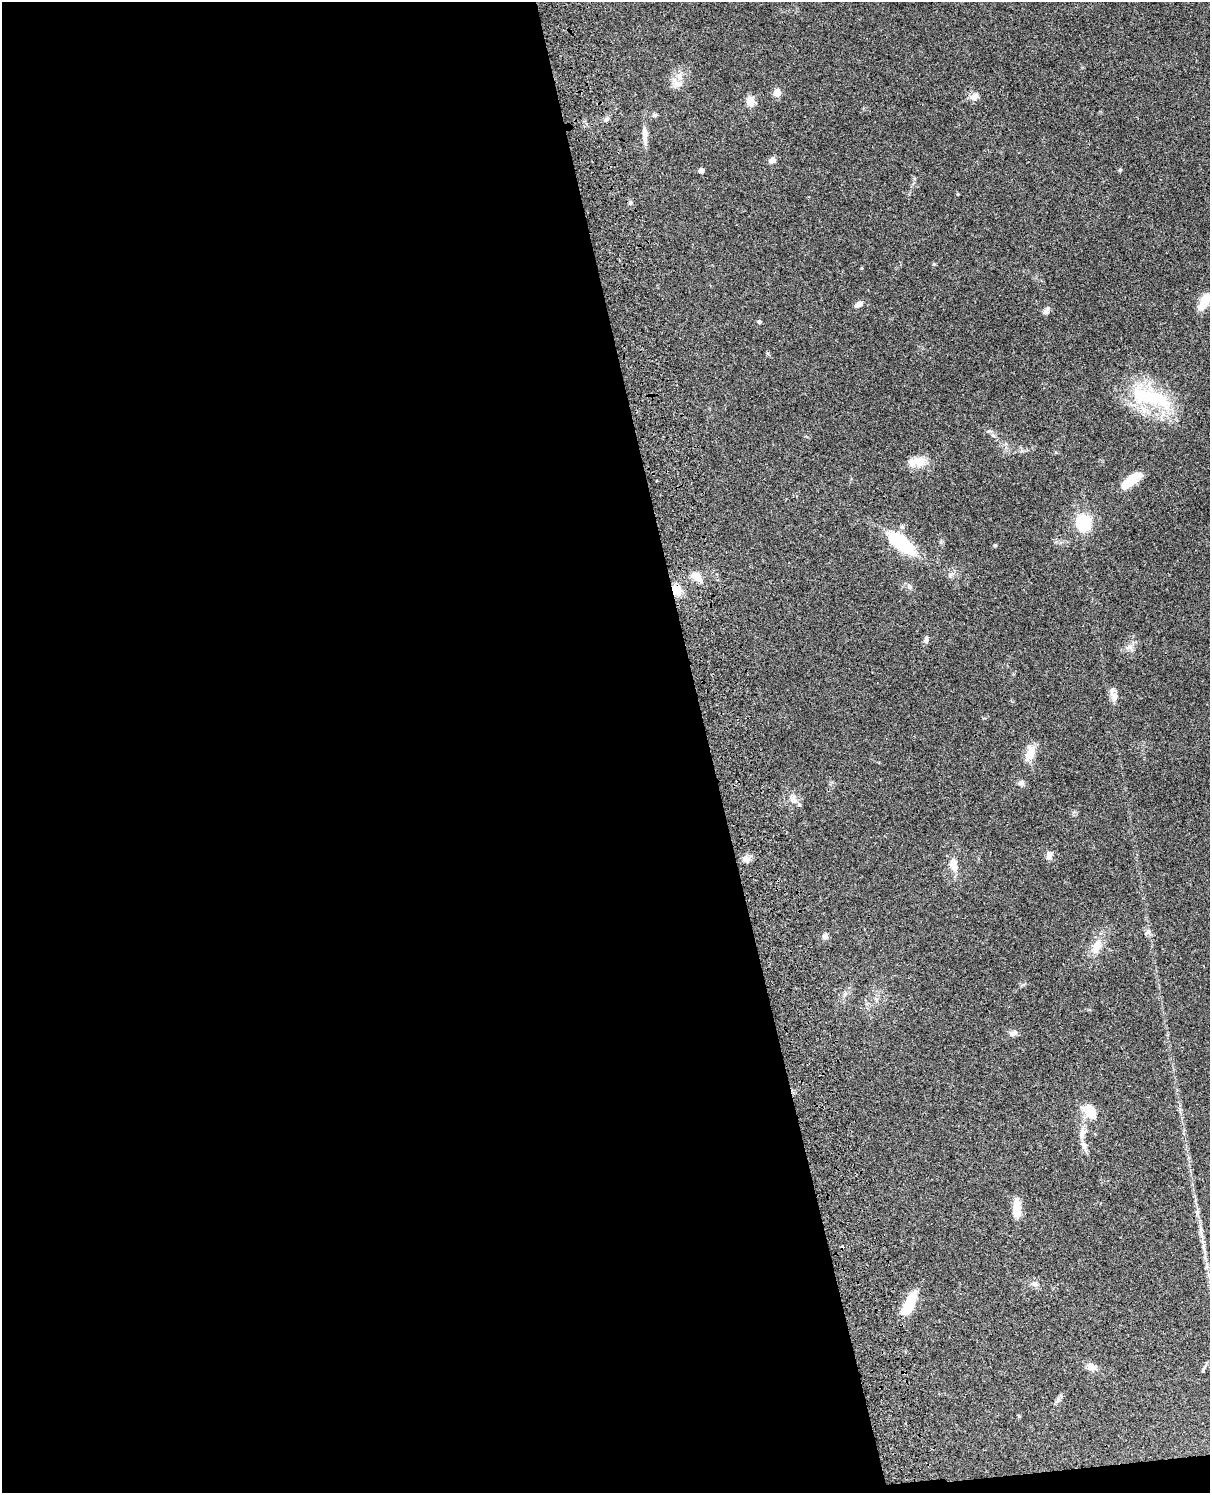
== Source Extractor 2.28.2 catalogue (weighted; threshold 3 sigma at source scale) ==
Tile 9 of 4 x 3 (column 1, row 3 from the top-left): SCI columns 121-1328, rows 284-1774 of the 5072 x 4926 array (HDU 1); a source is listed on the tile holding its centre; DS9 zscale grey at full resolution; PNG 1212 x 1495 px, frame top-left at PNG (2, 2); no overlay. Shown black and unused: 59% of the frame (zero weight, under 3 of 4 exposures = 6% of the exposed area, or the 3 px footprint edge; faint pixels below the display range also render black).
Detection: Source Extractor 2.28.2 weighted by HDU 2 'WHT'; one run over the whole footprint, this tile lists its part. Background 0.0831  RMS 0.0061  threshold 0.0275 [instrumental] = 3 sigma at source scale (4.5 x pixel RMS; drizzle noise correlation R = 1.50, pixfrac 1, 0.05/0.05 arcsec/px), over >= 5 px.
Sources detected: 54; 1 cosmic-ray / hot-pixel residue — not listed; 3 inside a brighter listed object's ellipse — not listed separately; the other 50 listed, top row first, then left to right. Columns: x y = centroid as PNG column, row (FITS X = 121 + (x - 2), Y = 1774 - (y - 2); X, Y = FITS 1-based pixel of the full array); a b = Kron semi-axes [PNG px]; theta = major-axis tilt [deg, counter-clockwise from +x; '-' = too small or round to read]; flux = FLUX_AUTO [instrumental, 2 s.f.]
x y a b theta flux
679 84 24 10 -35 5
777 93 5 5 - 11
974 97 11 8 10 3.9
750 101 5 5 - 25
655 115 7 5 10 1.2
606 119 8 5 37 1.4
645 135 27 6 -86 5.1
772 160 9 6 28 2.9
1120 170 6 4 25 0.78
701 171 4 4 - 3.1
957 194 5 3 - 0.46
630 203 6 5 - 1.1
934 264 6 4 89 0.69
862 268 4 4 - 0.56
1207 297 19 11 77 6.2
858 304 10 6 36 3.3
1046 311 12 7 65 2.2
759 322 5 4 - 1.3
1150 397 66 23 -16 47
993 435 6 5 - 1.2
917 462 26 11 9 8.8
1131 480 27 10 38 12
1083 523 20 18 -88 22
901 543 33 13 -39 40
995 545 5 4 - 0.67
696 575 15 10 -29 6.3
950 575 8 6 88 1.7
676 590 10 7 -59 11
926 640 9 6 78 2
1130 647 12 8 -28 3.1
1114 696 15 10 -79 4.3
1030 753 17 10 75 9.7
1021 783 7 7 - 2.2
793 801 14 8 -52 3.9
1049 855 10 7 77 3.5
746 859 11 9 -39 3.2
953 864 18 10 -75 6.3
1148 932 8 5 28 1.6
825 936 9 7 54 2
1096 946 20 10 65 9.3
845 994 8 5 46 1.5
876 999 5 5 - 1.2
1013 1033 10 8 39 2.3
1090 1112 18 11 -54 13
1082 1133 20 10 76 5.9
1017 1208 21 8 -88 9.4
1035 1284 9 8 - 2.3
909 1304 28 9 62 19
1092 1367 16 8 -22 4
1203 1370 11 4 72 1.2
Overlapping masked pixels (flux is a lower limit): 1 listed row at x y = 676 590
Isophote crosses this tile's border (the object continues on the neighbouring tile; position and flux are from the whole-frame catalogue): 1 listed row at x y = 1207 297
Unlisted compact peaks at least as high as the median listed source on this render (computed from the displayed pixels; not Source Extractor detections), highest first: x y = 768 353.